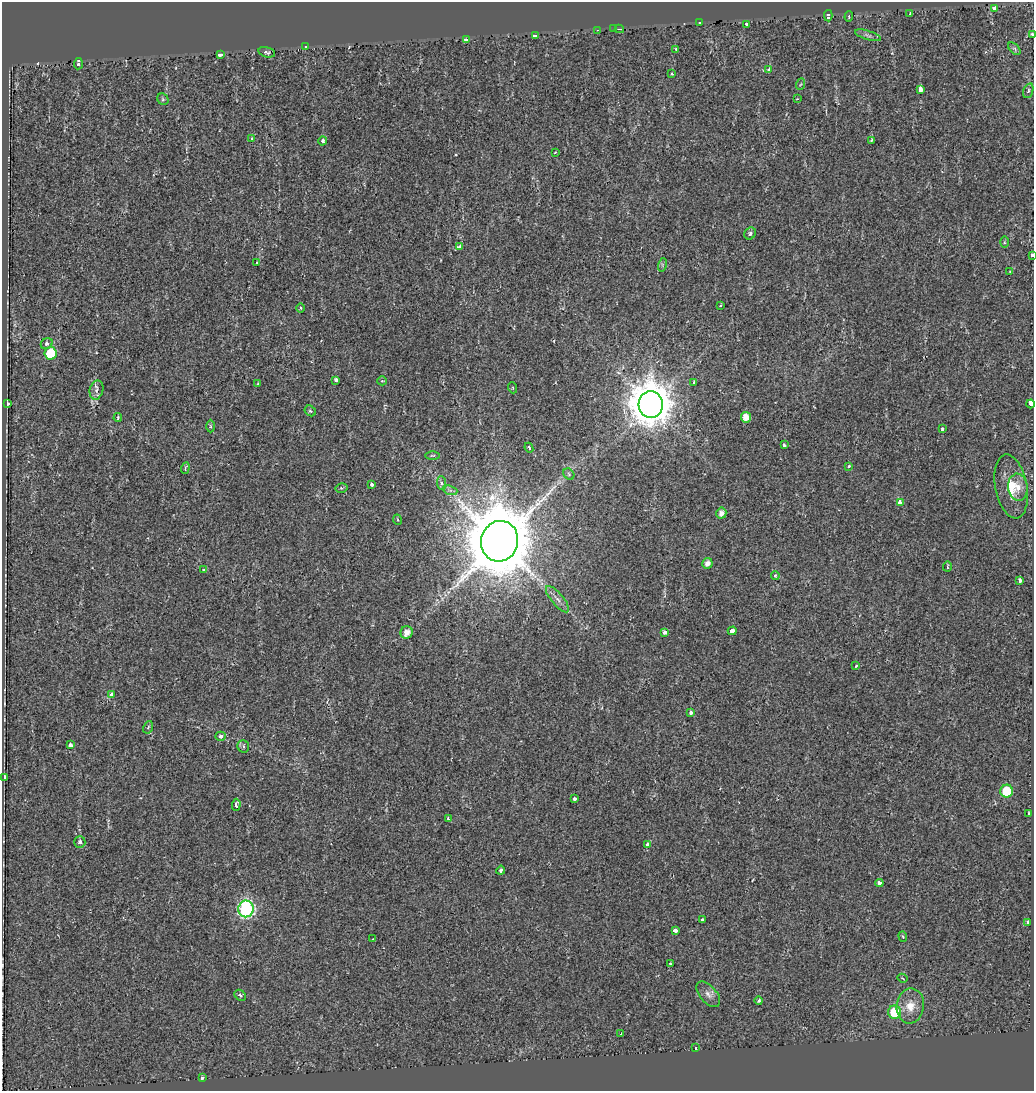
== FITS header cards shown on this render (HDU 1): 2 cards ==
NAXIS1  =                 1032
NAXIS2  =                 1089

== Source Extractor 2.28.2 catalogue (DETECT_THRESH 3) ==
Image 1032 x 1089 px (HDU 1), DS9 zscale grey, 1 PNG px = 1 image px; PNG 1036 x 1093 px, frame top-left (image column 1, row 1089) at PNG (2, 2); each listed source drawn as its Kron ellipse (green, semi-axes under 4 px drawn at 4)
Background -3.82e-04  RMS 0.0048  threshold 0.0143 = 3 sigma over >= 5 px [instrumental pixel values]
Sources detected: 113; all 113 listed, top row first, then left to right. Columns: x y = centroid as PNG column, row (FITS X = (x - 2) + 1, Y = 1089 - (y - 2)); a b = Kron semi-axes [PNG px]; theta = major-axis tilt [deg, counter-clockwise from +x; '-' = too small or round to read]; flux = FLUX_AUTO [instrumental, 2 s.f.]
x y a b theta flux
994 8 3 3 - 2.3
910 14 3 2 - 0.32
828 16 6 3 -86 2.6
849 17 5 3 - 0.36
700 23 4 2 - 0.33
746 24 4 3 - 1.9
613 29 3 2 - 0.91
619 29 4 3 - 0.37
598 30 3 2 - 1.2
1032 34 4 3 - 0.94
535 35 4 3 - 5.2
868 35 14 4 -18 0.97
467 40 4 3 - 35
306 47 3 2 - 0.52
1014 49 7 4 -45 0.63
676 50 4 2 - 0.67
267 52 8 5 -13 0.7
220 54 4 3 - 6.4
78 64 5 3 - 7.8
769 70 3 3 - 1.7
671 74 3 3 - 0.42
801 84 6 3 69 0.41
920 89 3 3 - 5.7
1028 91 8 4 72 0.62
163 99 6 5 - 0.55
797 99 3 2 - 0.19
252 138 3 2 - 0.2
871 140 4 4 - 0.42
323 141 5 4 - 1.3
555 152 4 3 - 0.4
750 233 6 5 - 0.96
1004 242 6 4 -89 0.42
459 247 4 3 - 1.3
1032 256 3 3 - 9.9
257 262 4 3 - 1.8
662 265 7 4 73 0.59
1010 272 3 2 - 0.23
721 305 3 2 - 0.26
300 308 4 3 - 0.29
47 344 6 5 - 1.1
51 353 6 6 - 12
336 380 4 3 - 1.4
382 381 5 4 - 0.37
694 382 4 3 - 0.78
258 384 4 3 - 0.41
513 388 5 3 - 0.31
96 390 10 6 75 1.4
8 403 3 3 - 2.3
1030 404 4 3 - 24
651 405 13 12 - 880
310 411 6 5 - 0.63
118 417 4 3 - 0.36
746 417 5 5 - 3.9
210 426 6 4 -90 0.5
942 429 3 3 - 1.2
784 445 4 3 - 0.62
529 448 5 3 - 0.58
432 455 7 3 1 0.36
849 466 3 3 - 0.83
185 468 6 3 70 0.65
569 474 6 5 - 0.49
441 483 7 4 -88 0.74
372 484 3 3 - 1
1011 486 32 16 -79 8.9
1018 487 13 9 -82 3.4
341 488 6 4 13 0.62
450 490 7 4 -18 0.87
900 502 4 3 - 5.3
721 513 5 5 - 2
398 520 5 3 - 0.35
500 541 20 18 76 2400
707 563 5 5 - 2.1
947 566 5 2 - 0.43
204 570 3 3 - 0.99
775 576 4 4 - 0.98
1020 580 3 3 - 2.5
557 599 16 6 -49 1.9
732 631 4 4 - 4.4
407 632 6 6 - 2.8
665 632 4 3 - 3.5
856 666 3 3 - 0.4
112 694 3 3 - 3
691 713 4 3 - 3.8
148 727 6 4 64 0.6
220 736 5 4 - 1.3
70 745 3 3 - 2.3
243 746 6 5 - 0.86
5 777 4 3 - 5.5
1007 791 6 6 - 12
574 799 4 3 - 0.96
236 805 6 3 86 1.2
1029 813 3 3 - 2.6
448 819 4 3 - 0.66
80 842 6 5 - 1.2
647 844 4 3 - 2.1
501 870 4 3 - 0.55
879 883 4 3 - 2
246 909 8 8 - 67
702 920 4 3 - 3
1028 922 4 3 - 3
675 930 4 3 - 3
903 936 5 4 - 0.4
373 939 4 3 - 0.29
670 964 3 3 - 0.49
903 978 5 2 - 0.28
708 994 15 8 -49 2.1
240 995 6 5 - 0.76
759 1000 4 3 - 0.71
910 1006 17 13 83 4.8
895 1012 6 6 - 11
621 1034 4 3 - 0.79
695 1048 3 3 - 22
202 1077 3 3 - 1.7
At the frame edge (FLAGS 8, measured only in part): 3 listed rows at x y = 1032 34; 1032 256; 1030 404